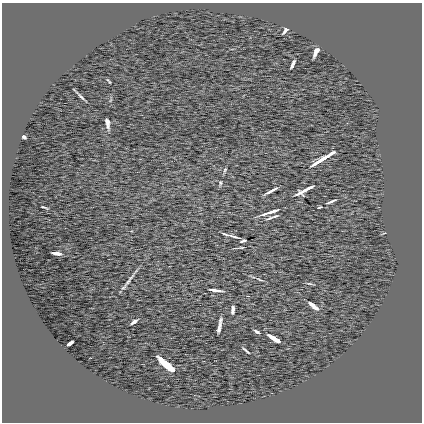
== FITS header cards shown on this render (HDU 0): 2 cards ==
NAXIS1  =                  420 /
NAXIS2  =                  420 /

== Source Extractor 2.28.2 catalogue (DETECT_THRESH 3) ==
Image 420 x 420 px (HDU 0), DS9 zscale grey, 1 PNG px = 1 image px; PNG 424 x 424 px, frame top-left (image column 1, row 420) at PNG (2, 3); no overlay
Background 0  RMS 9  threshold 27.1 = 3 sigma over >= 5 px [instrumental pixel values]
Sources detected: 35; all 35 listed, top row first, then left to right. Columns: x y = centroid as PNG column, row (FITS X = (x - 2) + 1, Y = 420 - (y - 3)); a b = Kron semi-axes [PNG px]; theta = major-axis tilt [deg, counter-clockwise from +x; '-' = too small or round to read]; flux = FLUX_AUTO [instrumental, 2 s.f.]
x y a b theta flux
285 30 7 3 53 1600
316 52 10 4 64 3100
293 64 9 3 65 1600
108 81 6 2 -51 610
80 96 10 2 -44 1600
107 123 10 4 -79 2800
24 137 4 3 - 1100
323 158 26 3 32 7800
225 170 7 4 68 940
220 183 7 4 90 860
308 188 20 3 28 3500
271 191 13 2 28 2700
300 192 7 3 -37 1700
332 201 13 3 25 1600
44 207 5 2 - 810
320 207 4 2 - 640
270 212 19 3 18 5000
270 218 11 4 19 1800
233 236 13 3 -17 2100
243 241 6 3 19 1200
56 253 9 3 -6 2400
260 280 8 2 -15 810
128 282 9 5 51 1600
309 283 9 3 -6 890
215 290 11 3 -8 2800
313 306 12 4 -40 3300
233 310 9 4 83 1900
220 320 5 4 - 1200
134 322 7 3 34 1800
219 328 11 3 78 2100
257 332 6 3 -30 1200
274 338 13 4 -32 5400
70 343 6 3 35 1800
246 350 8 2 -41 1000
166 364 19 5 -41 12000